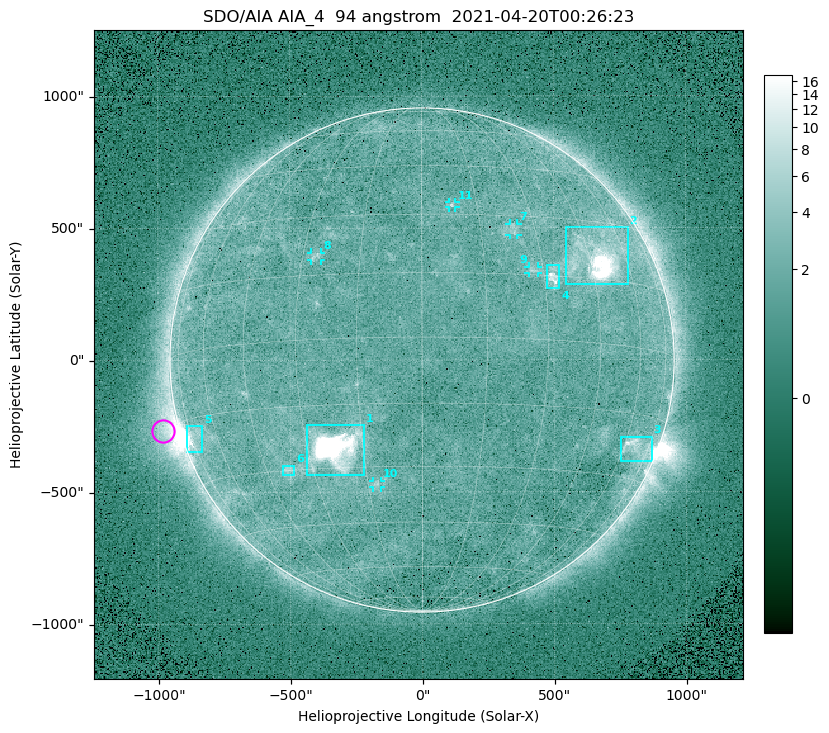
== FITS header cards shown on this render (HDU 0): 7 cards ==
TELESCOP= 'SDO/AIA '
INSTRUME= 'AIA_4   '
WAVELNTH=                   94
WAVEUNIT= 'angstrom'
DATE-OBS= '2021-04-20T00:26:23.12'
CTYPE1  = 'HPLN-TAN'
CTYPE2  = 'HPLT-TAN'

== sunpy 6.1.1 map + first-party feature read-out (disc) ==
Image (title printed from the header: SDO/AIA AIA_4  94 angstrom  2021-04-20T00:26:23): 512 x 512 px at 4.8 arcsec/px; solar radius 955 arcsec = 199 px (full disc in frame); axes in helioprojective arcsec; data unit not stated in the header (colour bar unlabelled)
Orientation: roll -0.138 deg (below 1 deg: not rotated)
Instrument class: DISC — disc imager (sunpy class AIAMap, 94 A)
Bright regions (active regions / flare kernels): reference = the median radial profile (limb darkening/brightening removed); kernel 5 px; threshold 5 sigma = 2.43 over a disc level ~1.72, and >= 1.15x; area >= 9 px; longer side >= 5 px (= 24 arcsec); searched inside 0.97 R_sun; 11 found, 11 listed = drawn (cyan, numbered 1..; 5 of them under ~33 arcsec drawn as corner ticks so the feature stays visible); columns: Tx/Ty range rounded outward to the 10 arcsec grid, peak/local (2 s.f.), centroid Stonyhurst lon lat
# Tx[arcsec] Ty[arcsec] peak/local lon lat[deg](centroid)
1 -440..-220 -440..-240 533 -22 -25
2 540..780 280..500 31 +47 +20
3 750..870 -390..-290 4.4 +67 -22
4 470..520 270..360 5.8 +33 +15
5 -900..-830 -350..-250 6.8 -73 -19
6 -530..-480 -440..-400 3.3 -38 -30
7 330..370 470..520 2.9 +24 +26
8 -420..-380 380..410 3.1 -26 +20
9 400..440 330..360 3 +27 +16
10 -190..-160 -480..-450 3.1 -13 -34
11 100..130 580..600 2.9 +8 +33
Off-limb structures (1.02-1.3 R_sun): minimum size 50 px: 6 found; the strongest spans PA ~90..115 deg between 1.02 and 1.21 R_sun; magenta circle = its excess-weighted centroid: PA ~105 deg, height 1.06 R_sun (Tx ~-980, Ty ~-270 arcsec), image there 4.8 x the reference